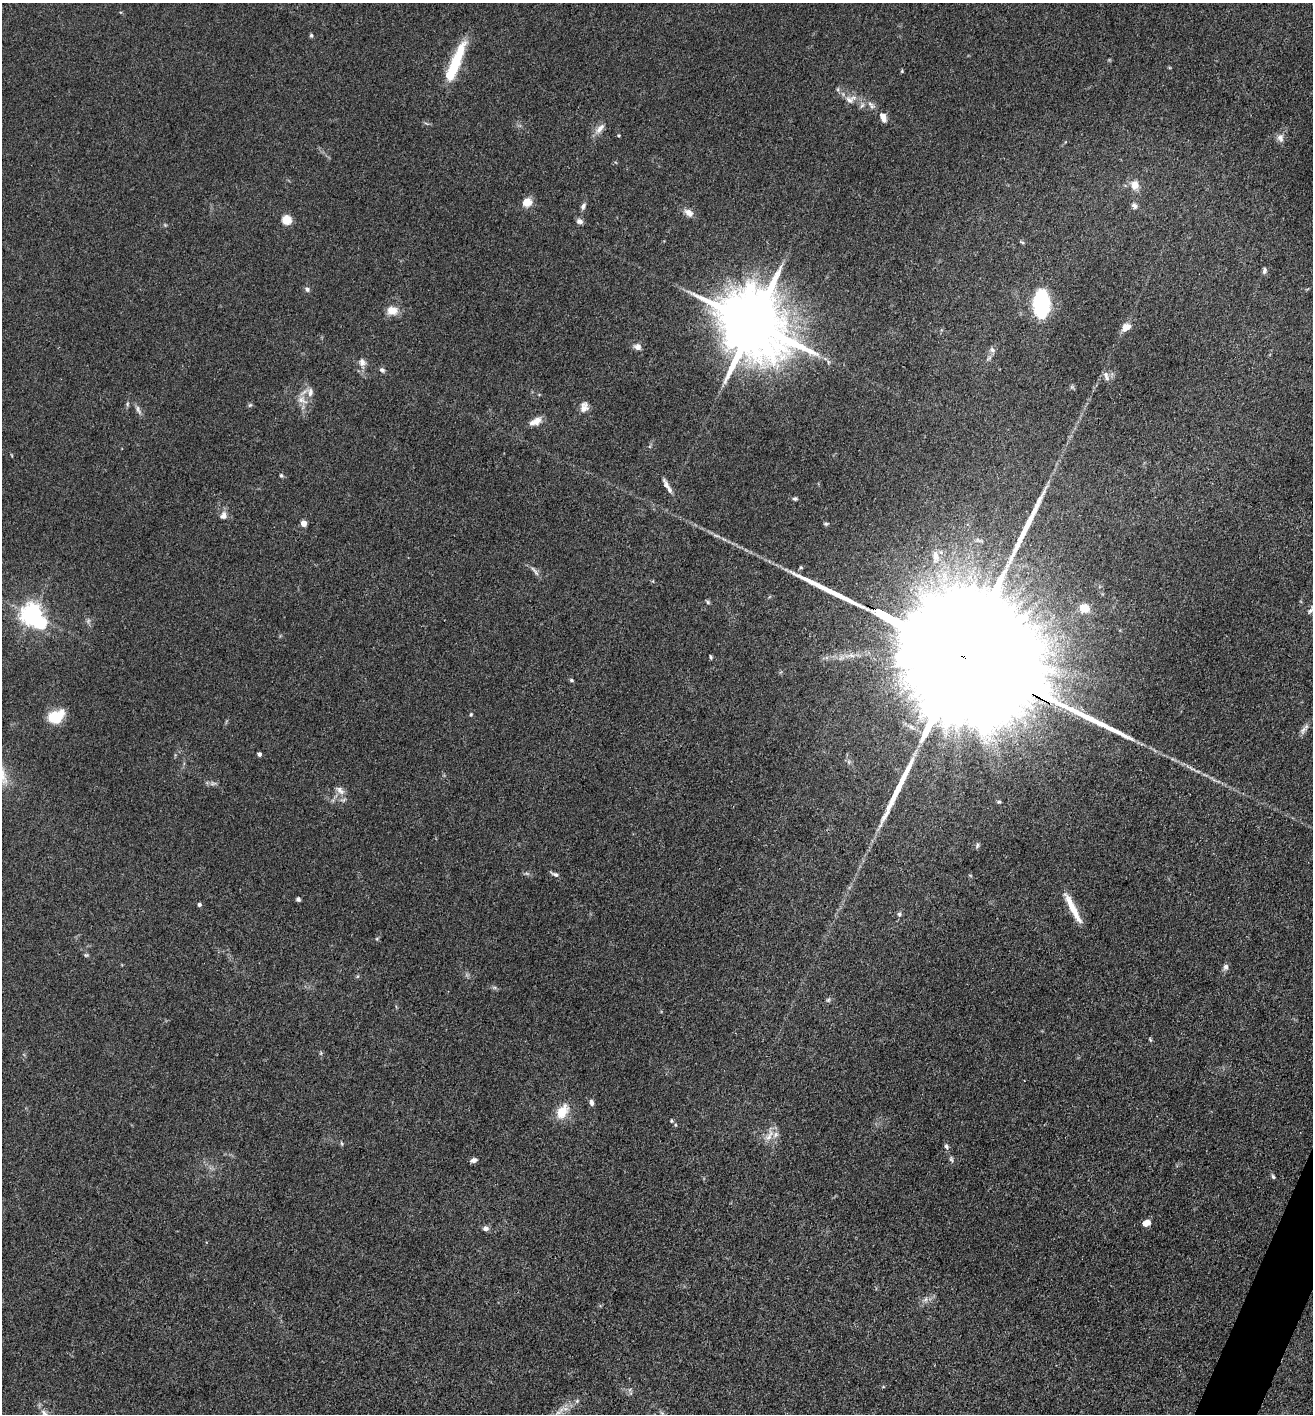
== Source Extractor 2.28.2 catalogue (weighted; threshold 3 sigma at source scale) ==
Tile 6 of 4 x 4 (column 2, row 2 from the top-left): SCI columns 1588-2898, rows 2828-4239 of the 5662 x 5653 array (HDU 1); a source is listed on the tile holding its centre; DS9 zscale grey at full resolution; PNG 1315 x 1416 px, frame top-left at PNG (2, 3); no overlay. Shown black and unused: <1% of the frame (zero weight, under 3 of 4 exposures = <1% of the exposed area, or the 3 px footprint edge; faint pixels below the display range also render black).
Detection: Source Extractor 2.28.2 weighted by HDU 2 'WHT'; one run over the whole footprint, this tile lists its part. Background 0.0661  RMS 0.0058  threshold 0.026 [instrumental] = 3 sigma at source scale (4.5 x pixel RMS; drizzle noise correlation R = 1.50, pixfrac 1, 0.05/0.05 arcsec/px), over >= 5 px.
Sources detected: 93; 2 too faint to see at this stretch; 2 inside a brighter object's white glare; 4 long thin detections or spike segments (spike, bleed or trail) — not listed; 2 inside a brighter listed object's ellipse — not listed separately; the other 83 listed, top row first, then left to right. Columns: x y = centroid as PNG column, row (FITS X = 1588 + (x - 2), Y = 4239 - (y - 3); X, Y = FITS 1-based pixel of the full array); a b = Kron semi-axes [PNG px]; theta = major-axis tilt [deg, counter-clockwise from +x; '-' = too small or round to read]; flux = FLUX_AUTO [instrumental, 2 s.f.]
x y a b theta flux
311 35 5 4 - 0.91
455 63 50 10 67 29
902 71 5 4 - 0.63
850 99 18 10 18 5.1
870 104 10 5 -26 2.2
883 117 13 7 -68 3.9
600 129 17 7 50 4
619 135 3 3 - 0.58
1280 138 11 9 -64 3
1135 185 12 11 - 5.3
526 202 10 9 - 7
583 206 9 5 66 1.8
1134 206 9 6 -53 1.7
689 213 11 8 -37 4.2
286 220 5 5 - 33
580 221 8 6 -25 2.2
165 225 5 5 - 0.66
1022 242 6 3 -19 0.72
1264 271 8 5 89 1.6
307 289 7 6 - 1.4
1041 303 17 10 89 90
392 311 13 10 2 6.6
753 323 20 16 -40 6300
1126 327 11 7 33 5.6
637 347 11 8 -20 2.9
992 350 8 7 - 1.8
362 362 12 9 -70 3.4
382 370 8 6 -43 1.4
1106 376 14 6 -74 2.5
1072 387 7 4 -17 0.89
310 392 13 8 -88 4
302 400 16 10 -32 5.4
127 404 6 4 89 0.88
250 405 6 5 - 0.88
584 408 16 9 58 4
138 410 14 5 -63 2.2
537 421 12 9 45 4.5
281 475 6 5 - 0.91
666 485 19 6 -64 3.6
795 499 6 5 - 1.1
223 516 11 9 78 3.2
303 523 4 4 - 7
935 556 14 9 -73 4.6
535 571 18 5 -52 2.3
708 602 6 5 - 0.9
1084 608 7 6 - 11
1311 610 11 6 53 2
31 614 7 7 - 410
710 657 5 3 - 0.82
965 657 107 23 -28 95000
571 680 5 4 - 0.78
471 714 5 4 - 0.73
55 717 11 8 29 31
1303 730 14 5 57 2.5
259 754 4 4 - 1.9
340 790 15 8 -43 3.8
999 802 5 4 - 0.77
977 845 8 4 72 1.1
555 874 10 5 -24 1.8
298 899 5 4 - 1.2
199 904 4 4 - 1.1
1073 908 41 7 -63 12
899 914 6 5 - 1.2
377 939 6 3 -73 0.69
86 955 7 5 0 0.86
1225 967 8 7 - 2
828 1000 7 5 44 1.1
591 1102 8 5 -74 2.1
562 1111 19 12 59 11
671 1121 4 4 - 0.64
769 1135 20 7 65 4.9
341 1143 6 4 -86 0.78
946 1146 7 5 -72 1.3
951 1159 8 5 -54 1.2
473 1160 8 5 16 1.8
1273 1177 6 4 -71 1
1146 1223 7 5 23 8.3
486 1228 7 6 - 2.4
925 1299 8 5 59 1.8
883 1387 5 3 - 0.51
577 1401 6 5 - 1.1
558 1412 10 4 9 2.1
662 1413 8 4 -37 1
Overlapping masked pixels (flux is a lower limit): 1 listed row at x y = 965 657
Isophote crosses this tile's border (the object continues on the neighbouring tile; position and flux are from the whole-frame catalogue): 1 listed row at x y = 1311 610